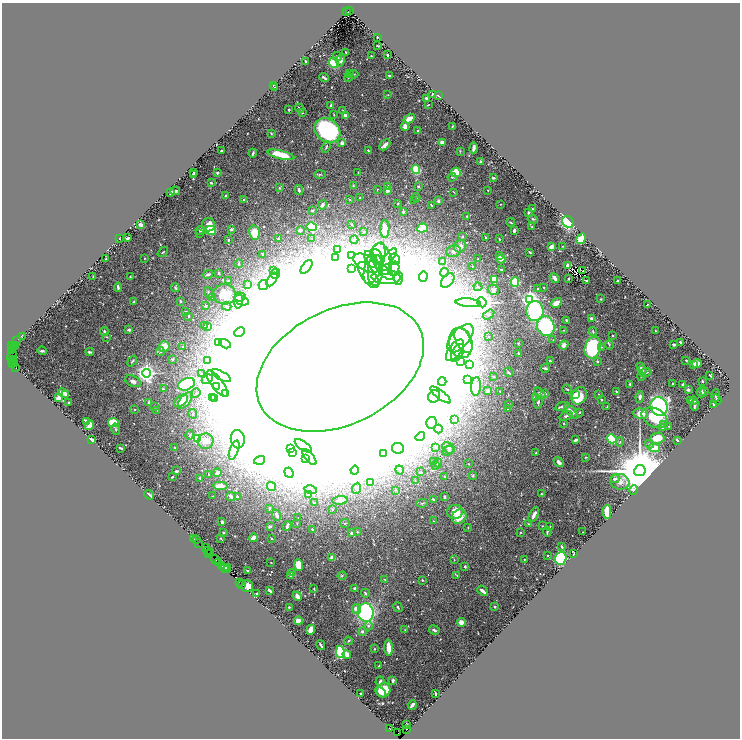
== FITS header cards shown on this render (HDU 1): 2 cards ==
NAXIS1  =                 1476
NAXIS2  =                 1472

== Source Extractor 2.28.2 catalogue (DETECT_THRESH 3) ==
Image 1476 x 1472 px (HDU 1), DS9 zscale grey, zoomed out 1/2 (1 PNG px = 2 x 2 image px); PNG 742 x 740 px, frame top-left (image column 1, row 1471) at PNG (2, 3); each listed source drawn as its Kron ellipse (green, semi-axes under 4 px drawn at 4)
Background 0.783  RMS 0.019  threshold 0.0575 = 3 sigma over >= 5 px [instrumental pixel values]
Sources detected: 692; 63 cannot appear on this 1/2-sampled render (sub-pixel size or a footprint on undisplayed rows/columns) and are neither listed nor drawn; of the other 629, the 500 brightest by FLUX_AUTO listed and drawn (129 fainter detections omitted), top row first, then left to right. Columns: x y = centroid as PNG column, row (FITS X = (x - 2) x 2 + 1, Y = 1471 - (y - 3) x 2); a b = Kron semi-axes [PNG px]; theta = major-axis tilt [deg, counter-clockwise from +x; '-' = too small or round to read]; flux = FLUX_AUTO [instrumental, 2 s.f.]
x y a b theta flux
350 10 3 1 - 50
347 11 2 1 - 150
377 37 2 2 - 4.2
377 46 2 2 - 4
346 52 3 2 - 2.6
387 55 3 2 - 5
371 56 2 2 - 3.5
337 57 5 3 - 11
341 60 7 4 75 13
305 61 2 2 - 3
334 63 5 5 - 140
349 74 3 3 - 4.9
354 74 5 2 - 2.3
389 75 3 2 - 5.1
348 77 5 2 - 3.6
324 78 5 2 - 10
273 85 2 2 - 3.6
275 88 2 2 - 3.4
433 94 3 3 - 3.9
388 95 3 2 - 2.4
438 95 4 2 - 4.2
426 98 3 3 - 6.8
331 105 4 3 - 9
428 105 2 2 - 2.7
300 108 4 2 - 5.8
289 110 2 2 - 4.2
343 110 4 3 - 3.1
302 113 2 2 - 4.1
334 115 2 2 - 2.3
345 116 4 3 - 17
409 119 6 3 32 68
405 126 4 4 - 25
452 126 2 2 - 2.6
327 130 14 11 -39 630
418 131 2 2 - 15
271 133 3 2 - 3.7
442 142 4 3 - 22
342 143 4 4 - 16
385 145 6 3 46 19
326 147 6 3 70 5.4
474 148 5 2 - 15
368 150 2 2 - 3.8
222 151 2 2 - 5.6
460 151 3 3 - 3.2
253 153 4 2 - 9.4
281 155 13 4 -13 120
481 161 2 2 - 23
416 169 4 4 - 110
194 172 2 2 - 9.8
217 173 2 2 - 13
358 173 3 2 - 2.9
456 173 5 4 - 140
320 174 6 3 2 4.1
193 175 2 2 - 21
452 177 4 3 - 3.9
493 178 3 2 - 11
211 183 4 3 - 6.8
353 186 3 2 - 3
388 186 3 3 - 15
418 186 3 2 - 7.9
279 188 3 3 - 3.9
377 189 3 2 - 2.3
299 190 5 3 - 9.1
388 190 4 3 - 18
488 190 2 2 - 2.3
175 191 5 2 - 10
454 192 4 2 - 2.3
171 193 4 2 - 26
226 196 2 2 - 15
360 198 3 2 - 5.6
416 198 4 2 - 2.5
244 200 3 3 - 2.5
350 200 2 2 - 3.5
413 200 2 2 - 3.2
438 201 4 3 - 7.8
398 203 4 2 - 2.3
500 204 2 2 - 2.4
322 205 4 3 - 11
431 205 2 2 - 2.5
532 209 2 2 - 3.2
312 210 3 2 - 6.4
403 212 2 2 - 18
528 212 2 2 - 6.6
467 216 2 2 - 7.4
533 219 5 3 - 4.6
510 222 4 2 - 4.7
568 222 6 5 - 420
351 224 4 2 - 3
141 225 4 3 - 14
208 225 7 6 - 37
312 227 5 4 - 220
532 227 3 3 - 5
422 228 5 4 - 69
231 229 3 2 - 11
385 229 9 4 88 41
200 230 5 4 - 7.5
211 230 5 4 - 100
300 230 3 2 - 11
514 230 3 2 - 17
363 231 2 2 - 3.9
254 233 7 5 -76 62
200 234 3 2 - 2.4
462 237 2 2 - 11
128 238 3 2 - 8.1
312 238 3 3 - 3
486 238 3 2 - 8.4
119 239 2 2 - 2.9
279 239 2 2 - 23
499 239 3 2 - 2.7
581 239 6 4 60 95
228 240 4 3 - 6.9
354 240 4 3 - 4.5
460 246 6 6 - 19
563 246 2 2 - 3.1
551 247 4 3 - 22
338 249 2 2 - 6.9
453 251 7 5 21 12
163 252 6 2 40 4.3
530 252 3 2 - 4.8
263 254 2 2 - 8.5
351 255 2 2 - 4.7
499 255 4 3 - 7.6
335 257 4 3 - 5.9
376 257 8 6 -67 21
389 257 10 4 53 15
144 258 3 2 - 2.3
106 259 2 2 - 2.9
371 259 9 5 -61 23
382 259 16 9 -73 69
394 259 6 5 - 11
478 259 2 2 - 3.4
501 259 4 2 - 38
442 261 4 3 - 4.3
367 263 14 7 -26 50
374 263 22 8 71 91
239 264 4 3 - 4.8
568 265 4 3 - 15
472 266 2 2 - 2.8
306 267 8 4 53 11
352 269 2 2 - 6.3
394 269 7 5 74 23
501 269 3 2 - 3
375 270 15 7 87 67
274 271 4 3 - 4.2
583 271 2 1 - 2.7
444 272 4 4 - 6.9
219 273 4 3 - 4.3
386 273 9 5 -42 25
208 274 5 2 - 10
275 274 5 4 - 12
368 275 15 7 -54 53
93 277 3 2 - 4.4
130 277 4 3 - 3.6
386 277 14 7 -2 57
423 277 5 4 - 22
398 278 7 4 -90 22
555 278 5 3 - 12
569 278 2 2 - 5.6
272 279 8 4 58 16
494 279 4 3 - 91
448 280 8 5 50 17
586 280 2 2 - 3.4
228 281 3 2 - 5.3
618 281 2 2 - 7.6
515 282 5 4 - 130
247 284 2 2 - 8.1
263 285 5 4 - 7.4
118 287 4 2 - 9.5
478 287 4 3 - 4.9
175 288 4 3 - 5.2
544 288 3 2 - 2.6
537 289 2 2 - 2.9
493 290 6 5 - 21
208 293 6 2 -70 4
224 294 11 10 - 67
212 297 4 3 - 11
240 297 5 3 - 10
530 299 4 4 - 1800
601 299 3 2 - 2.3
238 300 8 4 87 16
242 300 8 4 -20 12
180 301 2 2 - 16
134 302 2 2 - 6
482 302 5 4 - 4900
468 303 12 3 -4 10
556 303 6 3 32 40
647 305 2 2 - 3.4
206 306 2 2 - 9.4
227 306 5 3 - 4.4
185 311 3 2 - 4.9
535 311 10 8 88 300
489 314 6 4 33 6.3
189 316 3 2 - 6.1
592 318 4 2 - 17
566 320 2 2 - 5.5
204 325 2 2 - 8.8
207 326 3 2 - 19
546 326 10 8 -68 330
129 330 3 2 - 11
564 330 3 2 - 2.6
104 331 4 3 - 6.2
593 331 4 3 - 6.2
655 331 2 2 - 4.5
240 332 6 3 26 8.3
612 335 2 2 - 2.8
22 337 3 2 - 3.1
106 337 4 2 - 2.7
489 337 2 2 - 3.3
460 338 17 8 49 55
463 340 13 7 -63 37
553 340 2 2 - 2.4
16 341 2 1 - 33
680 342 3 2 - 7
218 343 3 3 - 3.4
461 343 15 11 -76 68
518 343 3 2 - 5.2
225 344 6 3 -30 5.6
674 344 3 2 - 7.2
12 345 2 1 - 16
564 345 5 4 - 21
609 345 4 2 - 3.1
15 346 2 1 - 89
164 346 5 5 - 56
13 347 3 3 - 96
183 347 2 2 - 5.8
601 347 3 2 - 2.8
593 348 11 8 73 520
455 350 12 6 54 36
11 351 3 1 - 98
42 351 4 3 - 8.6
160 351 4 3 - 4.8
90 352 4 2 - 6.5
457 353 10 5 62 27
518 353 2 2 - 4
12 356 6 3 58 160
13 359 2 1 - 9.5
173 359 2 2 - 9.5
208 360 3 3 - 3.4
686 360 2 2 - 4.4
132 361 6 2 52 5.1
461 361 3 2 - 9.8
550 361 3 2 - 4
597 361 3 3 - 6.6
12 362 3 2 - 24
14 363 2 1 - 11
697 363 5 3 - 19
13 364 2 1 - 8.4
469 364 4 3 - 67
694 365 2 2 - 5.4
340 367 88 57 26 320000
641 367 4 3 - 4.5
16 368 2 1 - 140
545 368 4 2 - 5.8
642 371 5 4 - 10
508 372 5 3 - 6
646 372 5 3 - 5.9
146 373 4 4 - 2100
201 374 3 3 - 3.4
710 375 3 3 - 4.5
221 376 11 4 -29 18
494 376 2 2 - 2.8
641 376 4 2 - 2.6
207 379 6 4 24 8.7
467 379 2 2 - 75
133 381 8 5 -25 15
702 381 2 2 - 3.1
442 382 4 3 - 29
217 383 16 5 -53 33
186 384 9 5 23 330
630 384 2 2 - 7.1
672 384 2 2 - 3.4
683 384 3 2 - 3.7
476 386 9 5 85 40
217 387 3 2 - 42
163 389 3 3 - 6.3
567 389 5 2 - 4.5
488 390 4 3 - 6.9
688 390 3 2 - 6.3
500 391 2 1 - 2.6
616 391 3 2 - 3.7
701 392 5 3 - 9.1
704 392 3 2 - 3.5
63 393 6 3 -28 26
196 393 5 4 - 6.1
225 393 3 2 - 3.8
540 393 7 4 -45 10
545 394 2 2 - 28
576 394 2 2 - 7.8
598 394 2 2 - 6.9
65 395 3 2 - 6.3
440 395 12 3 -37 15
716 395 7 2 88 4
434 396 6 5 - 19
579 396 9 7 55 120
212 397 3 3 - 4.2
640 397 6 3 82 14
58 398 4 3 - 15
536 398 4 3 - 26
214 399 2 2 - 24
602 399 2 2 - 6.2
717 399 5 4 - 4.7
185 400 9 5 53 47
690 400 3 2 - 2.5
181 401 8 5 36 77
693 401 4 3 - 10
538 402 6 3 85 8.1
69 403 3 2 - 4.2
149 403 3 3 - 14
509 405 3 2 - 2.9
695 405 5 2 - 7
714 405 4 3 - 6.4
562 406 7 2 18 11
155 407 3 2 - 2.4
607 407 3 2 - 2.6
659 407 10 8 -67 680
507 408 3 2 - 3.7
135 410 2 2 - 4.3
157 410 2 2 - 2.5
571 412 9 4 -48 23
580 413 2 2 - 3.7
193 414 5 4 - 5.3
641 414 8 5 -7 44
566 416 7 3 19 10
655 418 14 9 -26 110
455 419 2 2 - 3.2
86 422 3 2 - 24
113 423 5 4 - 140
431 423 6 5 - 15
563 423 2 2 - 2.7
664 424 3 3 - 2.8
90 425 5 3 - 46
668 426 2 2 - 3.1
662 428 3 3 - 2.9
116 429 6 3 -77 4.6
438 429 4 3 - 6.9
190 435 4 3 - 4.4
420 436 5 4 - 8.8
197 438 3 3 - 440
657 438 7 5 9 50
238 439 9 7 -83 36
611 439 5 4 - 270
91 440 4 2 - 21
575 440 3 2 - 12
677 440 3 2 - 3.6
206 441 8 7 - 16
620 442 5 3 - 4.5
649 444 5 3 - 4.7
303 446 10 4 -34 15
436 447 4 4 - 6.1
121 448 4 2 - 6.5
175 448 3 2 - 3
398 448 6 5 - 11
448 448 7 5 -30 10
654 448 5 4 - 52
290 449 4 3 - 8.6
234 450 10 4 69 17
448 451 6 4 22 8.6
293 453 3 2 - 3.4
536 453 3 2 - 5.4
384 454 3 3 - 5.8
309 457 10 4 -50 19
586 457 3 2 - 3
305 459 3 2 - 3.6
260 460 6 4 17 11
434 462 4 2 - 4.3
559 462 5 3 - 15
438 463 4 3 - 4.3
469 464 2 2 - 2.8
435 466 3 3 - 2.8
355 470 4 3 - 4.5
400 470 4 3 - 3.5
176 471 3 2 - 7
640 471 6 5 - 46000
421 472 2 2 - 6.5
217 473 4 4 - 19
289 473 5 4 - 8.3
209 475 2 2 - 7
473 476 4 4 - 4.3
172 477 3 2 - 3.5
445 477 3 2 - 3.1
200 478 2 2 - 18
615 479 5 3 - 8.4
415 481 2 2 - 2.6
620 482 9 8 - 22
371 483 3 3 - 5.2
220 486 7 3 -1 44
271 486 5 3 - 19
356 488 6 4 67 7.5
311 490 6 4 -11 7.6
396 490 4 3 - 5
634 490 5 3 - 4.8
541 494 3 2 - 2.9
149 495 5 2 - 12
308 495 4 3 - 5.4
213 496 3 2 - 2.5
231 496 5 3 - 13
237 497 4 3 - 4.4
444 497 2 2 - 13
433 499 3 2 - 6.3
340 500 7 2 7 19
314 503 2 2 - 5
422 503 5 3 - 4.3
269 508 4 3 - 5.6
332 509 3 3 - 3.3
455 512 8 7 - 61
607 512 7 3 88 110
277 515 6 3 -69 21
534 515 8 3 64 18
459 517 8 6 43 54
298 518 2 1 - 2.4
433 521 4 3 - 3.1
222 522 3 2 - 5.1
345 523 5 3 - 4
297 524 3 2 - 2.3
529 524 3 3 - 2.8
270 526 4 3 - 7.4
287 526 5 2 - 14
542 526 3 2 - 2.5
468 527 3 2 - 2.7
550 527 3 3 - 3
312 529 2 2 - 7.3
357 532 3 3 - 2.7
520 532 2 2 - 2.5
547 532 5 2 - 7.4
583 532 2 1 - 2.4
223 533 2 2 - 4.7
352 533 3 2 - 12
221 538 2 2 - 2.9
254 538 4 3 - 28
271 538 2 2 - 4.6
194 539 2 1 - 45
196 540 2 1 - 5.6
198 543 2 1 - 22
562 547 4 2 - 5.1
205 548 3 1 - 89
207 551 2 1 - 19
209 553 2 1 - 41
211 553 4 2 - 28
574 554 2 2 - 2.7
548 555 2 2 - 2.4
332 558 4 3 - 18
561 558 6 5 - 340
524 559 2 2 - 3.5
216 560 5 2 - 120
454 560 3 2 - 2.3
218 562 3 1 - 14
271 563 2 1 - 2.5
298 565 6 4 -83 70
222 566 2 1 - 20
465 567 3 2 - 6
224 568 4 2 - 120
228 568 2 1 - 47
228 569 2 2 - 43
247 571 2 2 - 4.3
293 573 3 3 - 6.2
457 575 4 3 - 3
291 576 3 3 - 18
342 576 4 3 - 3.7
384 579 3 2 - 3
422 580 2 2 - 8.7
239 582 3 1 - 51
242 585 3 2 - 15
247 586 6 5 - 39
355 588 2 2 - 24
314 589 2 2 - 2.6
270 590 4 2 - 11
483 591 6 2 -40 25
365 593 4 3 - 8
257 594 2 2 - 12
297 596 5 3 - 17
289 607 2 2 - 3.4
398 607 5 3 - 5.4
495 607 3 2 - 3.4
356 609 5 4 - 24
366 612 9 8 - 690
298 621 4 3 - 40
461 622 4 3 - 32
368 626 4 4 - 5.8
311 630 5 3 - 45
405 630 4 2 - 2.3
434 630 5 3 - 8.7
362 631 4 3 - 9
348 641 4 3 - 4.8
321 645 5 2 - 8.5
389 648 8 3 -86 63
374 649 3 3 - 4.5
340 652 6 4 -78 290
347 655 4 3 - 29
379 666 3 2 - 5.9
380 681 4 2 - 5.9
393 681 4 2 - 9.2
383 690 7 6 - 67
381 692 6 3 -49 24
361 693 2 2 - 5.3
436 694 3 2 - 6.5
412 705 5 2 - 27
406 724 2 2 - 2.8
390 729 2 1 - 58
407 729 2 1 - 56
398 733 3 1 - 11
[129 fainter detections neither listed nor drawn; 63 sub-pixel or undisplayed-footprint detections neither listed nor drawn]